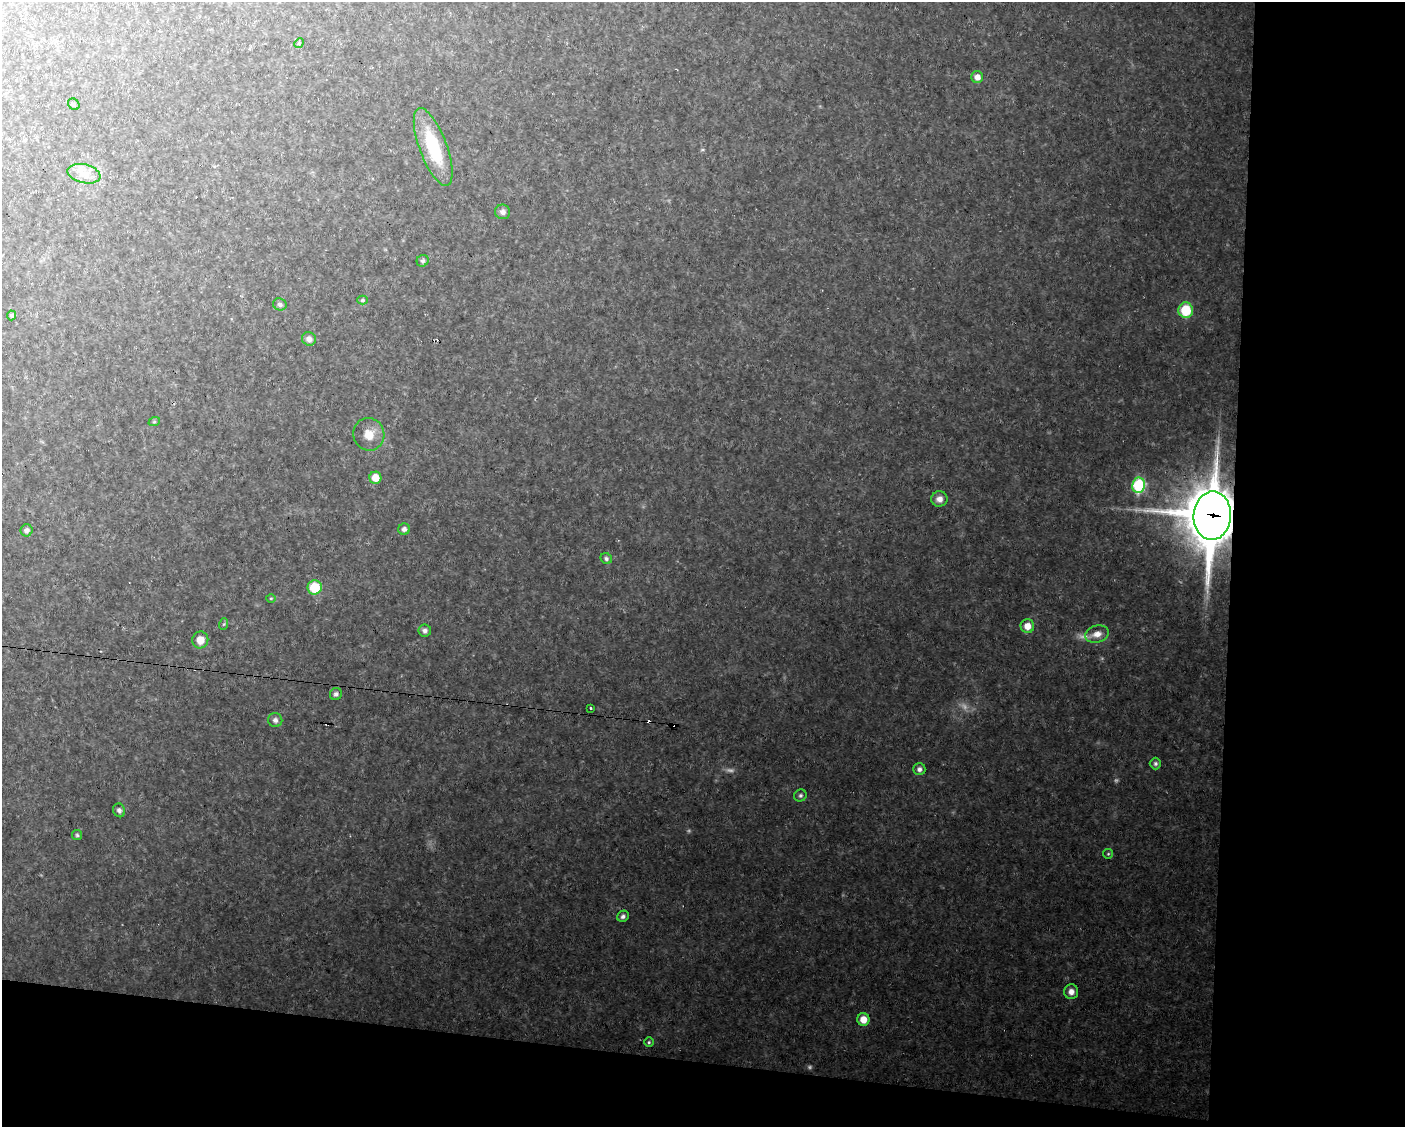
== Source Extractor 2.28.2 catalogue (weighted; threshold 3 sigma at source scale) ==
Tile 12 of 3 x 4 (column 3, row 4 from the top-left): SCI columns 3018-4420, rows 1-1125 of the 4522 x 4501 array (HDU 1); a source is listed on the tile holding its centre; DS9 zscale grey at full resolution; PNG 1407 x 1129 px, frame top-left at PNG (2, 2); each listed source drawn as its Kron ellipse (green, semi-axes under 4 px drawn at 4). Shown black and unused: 18% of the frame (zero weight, under 2 of 3 exposures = <1% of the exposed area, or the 3 px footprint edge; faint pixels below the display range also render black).
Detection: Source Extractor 2.28.2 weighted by HDU 2 'WHT'; one run over the whole footprint, this tile lists its part. Background 0.146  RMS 0.012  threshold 0.0553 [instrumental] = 3 sigma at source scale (4.5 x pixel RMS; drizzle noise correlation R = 1.50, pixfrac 1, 0.05/0.05 arcsec/px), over >= 5 px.
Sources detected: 52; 5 too faint to see at this stretch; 6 cosmic-ray / hot-pixel residue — neither listed nor drawn; the other 41 listed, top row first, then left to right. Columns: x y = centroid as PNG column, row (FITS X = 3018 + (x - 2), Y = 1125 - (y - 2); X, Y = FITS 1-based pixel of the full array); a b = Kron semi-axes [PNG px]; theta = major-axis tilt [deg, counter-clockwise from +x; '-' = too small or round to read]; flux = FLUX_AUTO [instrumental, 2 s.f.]
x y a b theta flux
299 43 5 4 - 1.7
977 77 6 6 - 8
74 104 6 5 - 2
433 147 41 13 -69 69
84 174 17 9 -13 14
503 212 7 7 - 5.5
423 261 6 5 - 2.9
362 300 5 4 - 2.2
280 304 7 6 - 3.3
1186 310 8 7 - 45
12 315 5 4 - 1.9
309 339 7 6 - 6.1
154 422 6 3 18 1.5
369 434 16 15 - 18
375 478 6 6 - 16
1139 485 7 6 - 110
939 499 8 7 - 7.6
1212 516 24 18 86 6200
404 529 6 5 - 4.7
27 530 6 6 - 4.6
606 559 6 5 - 2.8
315 587 7 7 - 38
271 598 5 3 - 1.2
224 624 6 3 71 1.2
1027 626 7 7 - 13
425 631 6 6 - 3.9
1097 634 12 8 17 11
200 640 8 8 - 13
336 694 6 6 - 3.4
590 708 3 3 - 2
275 720 7 7 - 5
1155 764 6 6 - 3
919 769 6 6 - 4.4
800 795 6 6 - 2.8
119 810 7 6 - 4.2
77 835 5 5 - 1.8
1108 854 5 4 - 1.6
623 916 6 5 - 3.4
1071 992 7 7 - 7.2
863 1019 6 6 - 15
649 1042 4 4 - 1.7
Overlapping masked pixels (flux is a lower limit): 1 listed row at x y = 1212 516